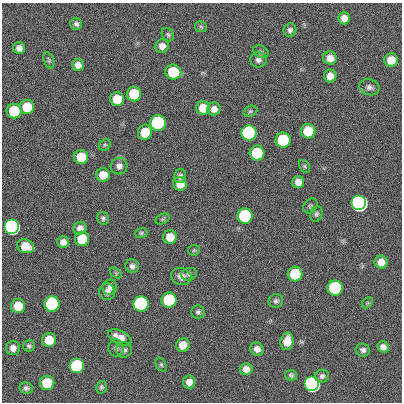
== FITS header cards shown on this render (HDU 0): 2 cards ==
NAXIS1  =                  400
NAXIS2  =                  400

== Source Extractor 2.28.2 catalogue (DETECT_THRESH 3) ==
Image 400 x 400 px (HDU 0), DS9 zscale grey, 1 PNG px = 1 image px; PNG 404 x 404 px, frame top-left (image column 1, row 400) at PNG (2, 3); each listed source drawn as its Kron ellipse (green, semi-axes under 4 px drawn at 4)
Background 0.579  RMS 34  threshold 101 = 3 sigma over >= 5 px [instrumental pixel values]
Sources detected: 88; all 88 listed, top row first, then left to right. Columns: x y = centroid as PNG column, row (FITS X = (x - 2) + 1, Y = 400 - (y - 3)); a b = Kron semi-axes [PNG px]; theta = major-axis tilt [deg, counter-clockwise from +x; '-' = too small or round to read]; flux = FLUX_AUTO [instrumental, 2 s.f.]
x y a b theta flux
344 18 6 6 - 1.6e+04
76 24 6 6 - 6.6e+03
201 27 6 5 - 3.9e+03
290 30 7 6 - 7.0e+03
168 35 7 5 -57 4.5e+03
162 46 7 6 - 1.3e+04
19 48 6 5 - 1.2e+04
261 52 8 6 -29 4.7e+03
330 58 7 6 - 1.9e+04
49 60 8 5 -73 4.0e+03
258 60 8 8 - 8.5e+03
391 60 7 7 - 3.1e+04
78 65 6 6 - 1.3e+04
173 72 8 7 - 1.2e+05
330 76 6 6 - 1.9e+04
369 87 10 8 -14 9.2e+03
134 94 7 7 - 1.2e+05
117 99 7 7 - 4.7e+04
27 107 7 7 - 7.3e+04
203 108 7 7 - 3.9e+04
214 109 6 6 - 1.3e+04
14 111 7 7 - 1.2e+05
250 111 7 5 20 4.0e+03
158 123 7 7 - 1.0e+06
308 131 7 7 - 9.1e+04
145 132 8 7 - 5.0e+04
249 133 7 7 - 3.5e+06
283 140 7 7 - 2.1e+05
105 145 6 5 - 3.9e+03
257 153 7 7 - 1.8e+05
81 157 7 7 - 5.7e+04
119 166 8 8 - 1.1e+04
305 166 7 5 -57 3.1e+03
103 175 7 6 - 3.5e+04
180 176 7 6 - 7.6e+03
298 182 6 6 - 1.5e+04
180 184 7 7 - 2.3e+04
359 203 7 7 - 1.1e+07
310 206 8 6 50 4.7e+03
316 214 8 6 70 5.1e+03
245 216 7 7 - 5.4e+05
103 218 6 6 - 5.3e+03
163 219 7 5 27 3.8e+03
12 227 7 7 - 2.9e+06
80 228 7 6 - 1.3e+04
141 233 6 5 - 3.8e+03
170 237 7 7 - 2.7e+04
82 239 7 7 - 7.7e+04
63 242 6 6 - 1.3e+04
25 246 8 7 - 3.8e+04
194 250 6 5 - 3.1e+03
381 262 6 6 - 2.1e+04
132 266 7 6 - 7.3e+03
116 273 7 4 -35 3.1e+03
189 274 8 6 13 5.7e+03
295 274 7 7 - 1.4e+05
181 277 10 8 -17 1.5e+04
110 287 7 7 - 9.4e+03
335 288 7 7 - 5.7e+05
107 292 8 8 - 1.0e+04
169 300 7 7 - 3.1e+05
276 301 7 7 - 6.0e+03
367 303 6 4 44 3.4e+03
52 304 8 7 - 6.1e+05
141 304 7 7 - 2.1e+06
18 306 7 7 - 5.1e+04
198 312 6 6 - 5.2e+03
120 337 12 6 -26 2.4e+04
49 340 7 7 - 4.8e+04
287 341 9 6 80 3.3e+04
183 345 7 6 - 2.8e+04
29 346 6 5 - 5.0e+03
383 347 6 5 - 1.1e+04
13 348 7 7 - 1.3e+04
116 348 8 8 - 7.5e+03
257 349 7 6 - 1.2e+04
124 350 8 7 - 7.7e+03
363 350 7 6 - 7.3e+03
161 365 7 5 -62 3.8e+03
77 366 7 7 - 5.2e+05
246 369 6 6 - 1.6e+04
291 375 6 5 - 4.8e+03
322 376 7 6 - 7.1e+03
189 382 6 6 - 1.6e+04
47 383 7 7 - 9.9e+04
312 384 7 7 - 5.5e+06
101 387 6 5 - 4.7e+03
26 388 7 5 -9 5.9e+03